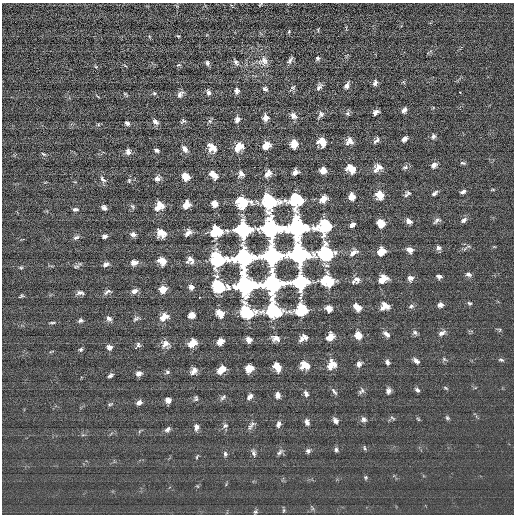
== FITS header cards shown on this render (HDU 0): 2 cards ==
NAXIS1  =                  512 / length of data axis 1
NAXIS2  =                  512 / length of data axis 2

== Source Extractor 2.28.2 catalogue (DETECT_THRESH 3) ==
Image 512 x 512 px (HDU 0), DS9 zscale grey, 1 PNG px = 1 image px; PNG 516 x 516 px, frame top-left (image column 1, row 512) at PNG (2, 3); no overlay
Background 2.89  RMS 16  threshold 47.7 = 3 sigma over >= 5 px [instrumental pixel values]
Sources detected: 202; all 202 listed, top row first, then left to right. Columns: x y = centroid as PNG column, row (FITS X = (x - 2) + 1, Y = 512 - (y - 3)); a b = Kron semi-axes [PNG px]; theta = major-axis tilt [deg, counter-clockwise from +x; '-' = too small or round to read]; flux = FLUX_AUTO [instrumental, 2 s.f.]
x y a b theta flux
260 4 7 3 37 1000
289 31 6 4 78 1200
178 36 5 3 - 1100
318 58 6 5 - 2200
290 60 9 5 59 3300
263 61 14 12 35 8800
236 62 9 5 -54 3200
207 63 6 5 - 2500
178 65 6 3 1 1200
375 83 8 5 71 3100
347 85 8 5 64 4700
293 87 8 6 26 2200
319 87 9 5 59 3600
265 89 6 4 -33 2300
237 91 6 5 - 3500
208 92 7 5 -79 3500
460 92 3 2 - 1700
154 93 5 4 - 1400
126 94 6 3 -42 1300
180 94 9 6 50 4000
404 110 6 4 58 3800
376 112 6 4 33 4100
347 113 7 6 - 2100
320 115 12 6 56 3500
293 116 9 7 -48 5400
265 117 7 6 - 6100
237 119 7 6 - 4500
183 121 7 4 42 1900
210 121 7 6 - 2400
155 122 8 5 -40 3600
127 123 6 5 - 2500
98 124 6 4 -19 1200
433 136 7 6 - 3100
404 139 6 4 45 4300
376 140 9 4 50 2900
349 141 8 7 - 6100
322 142 8 6 -55 13000
294 144 6 6 - 15000
266 145 7 6 - 14000
239 147 10 8 43 15000
212 148 11 8 -50 12000
185 149 9 6 -55 5100
156 150 5 3 - 2500
128 152 8 6 -80 4200
43 154 7 4 -27 1500
463 163 8 4 -13 1700
434 165 7 6 - 4500
405 167 8 5 11 2500
378 168 12 8 41 7800
351 169 8 6 -37 15000
323 170 5 5 - 12000
295 172 6 5 - 5600
241 174 8 7 - 4600
268 174 10 7 42 6700
213 175 8 5 -44 11000
185 177 7 6 - 13000
103 179 10 6 -45 3200
157 179 7 6 - 4600
129 180 6 5 - 1600
493 190 6 3 8 1100
463 192 6 4 30 3000
434 193 7 4 39 2900
407 194 10 6 37 2700
380 195 8 7 - 14000
352 197 6 5 - 11000
323 199 7 5 46 13000
296 200 11 10 - 73000
269 201 12 11 - 110000
242 202 9 8 - 61000
214 204 6 5 - 8700
186 205 7 6 - 11000
132 206 7 5 -60 1800
159 206 10 8 45 11000
104 208 6 4 -39 3600
75 209 7 5 4 2400
437 220 10 5 40 3000
464 220 9 5 39 3600
409 221 8 5 -35 4600
381 223 6 6 - 17000
352 225 5 4 - 5100
324 226 12 9 33 75000
298 227 12 11 - 270000
271 228 10 9 - 400000
243 230 8 8 - 280000
215 231 8 7 - 61000
227 231 8 5 -12 2400
161 233 8 7 - 13000
188 233 7 5 47 5000
133 234 7 5 -12 4400
105 236 5 4 - 3300
76 237 8 5 20 2700
438 248 7 6 - 3200
410 250 6 5 - 6700
381 251 7 6 - 15000
353 252 12 6 33 5900
326 253 12 10 3 110000
299 254 11 9 -42 410000
271 256 9 8 - 580000
244 258 10 9 - 400000
217 259 12 10 6 110000
190 260 8 8 - 6100
162 261 7 5 -31 15000
134 262 7 5 3 6700
106 264 8 5 25 3600
76 266 9 5 1 2200
21 268 5 5 - 1400
468 274 9 6 -20 3100
439 276 6 4 -15 3300
410 278 7 6 - 4500
383 279 9 6 31 14000
356 280 10 7 35 5700
328 281 9 7 -23 63000
300 282 8 8 - 280000
272 284 10 9 - 410000
245 285 12 12 - 270000
219 286 11 9 -34 70000
191 287 5 5 - 5100
163 289 6 6 - 16000
134 291 8 5 28 4900
107 292 11 5 32 2900
80 293 9 5 4 3600
21 296 7 3 26 1300
199 297 3 2 - 840
469 303 6 4 -17 1600
440 305 6 5 - 4100
385 306 8 7 - 10000
411 306 7 5 18 2400
357 307 8 5 -44 11000
329 309 6 5 - 9500
301 310 9 8 - 62000
274 311 12 11 - 110000
247 312 11 9 -40 71000
220 313 8 6 -50 12000
192 315 6 5 - 11000
164 317 8 6 31 13000
109 318 7 6 - 3300
136 318 9 4 37 2200
80 320 6 4 14 2400
52 323 8 3 1 1500
500 330 6 4 88 1300
415 333 7 6 - 2600
442 333 11 6 32 4200
386 334 9 5 -44 4700
358 335 7 6 - 15000
330 337 7 6 - 14000
276 338 9 6 -13 5800
303 338 8 5 27 5900
249 340 5 5 - 5600
220 342 6 5 - 11000
192 343 7 6 - 13000
165 344 11 8 40 6200
138 345 7 6 - 2400
109 347 7 6 - 4000
81 349 5 4 - 1900
444 359 7 4 -45 1600
501 360 8 4 -18 2000
416 361 8 5 -35 4000
387 362 6 5 - 3000
359 364 7 6 - 4200
305 365 9 7 -24 14000
332 365 11 9 51 12000
277 367 8 5 -59 15000
249 368 6 6 - 17000
221 370 8 5 39 12000
194 371 8 5 49 5100
167 372 6 5 - 2000
139 373 7 6 - 4300
110 376 6 3 33 2500
446 388 7 3 -36 1200
417 390 6 5 - 2600
334 391 11 4 -52 2400
361 391 9 6 41 2800
388 391 6 6 - 4200
306 394 7 5 -62 3400
278 395 6 5 - 5300
223 397 10 5 41 2200
250 397 8 5 45 4000
196 398 7 5 79 1800
168 400 5 5 - 4700
139 402 6 5 - 4100
110 404 7 3 13 1300
392 418 8 3 -34 1300
447 418 6 5 - 1700
363 419 7 7 - 3500
418 419 7 4 -46 1200
335 421 6 5 - 4100
307 422 7 5 -79 4200
278 424 8 6 79 3300
225 426 7 7 - 2700
196 427 8 5 89 4200
250 427 11 6 58 3500
168 429 8 5 35 3400
365 448 6 3 -68 1300
336 450 6 4 -89 2100
308 451 6 6 - 2600
280 452 9 5 50 2800
253 453 10 5 -71 3200
225 454 6 5 - 2300
197 457 7 3 65 1200
366 477 6 5 - 1400
284 510 6 4 71 1300
255 512 6 5 - 1600
At the frame edge (FLAGS 8, measured only in part): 1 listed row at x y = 260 4